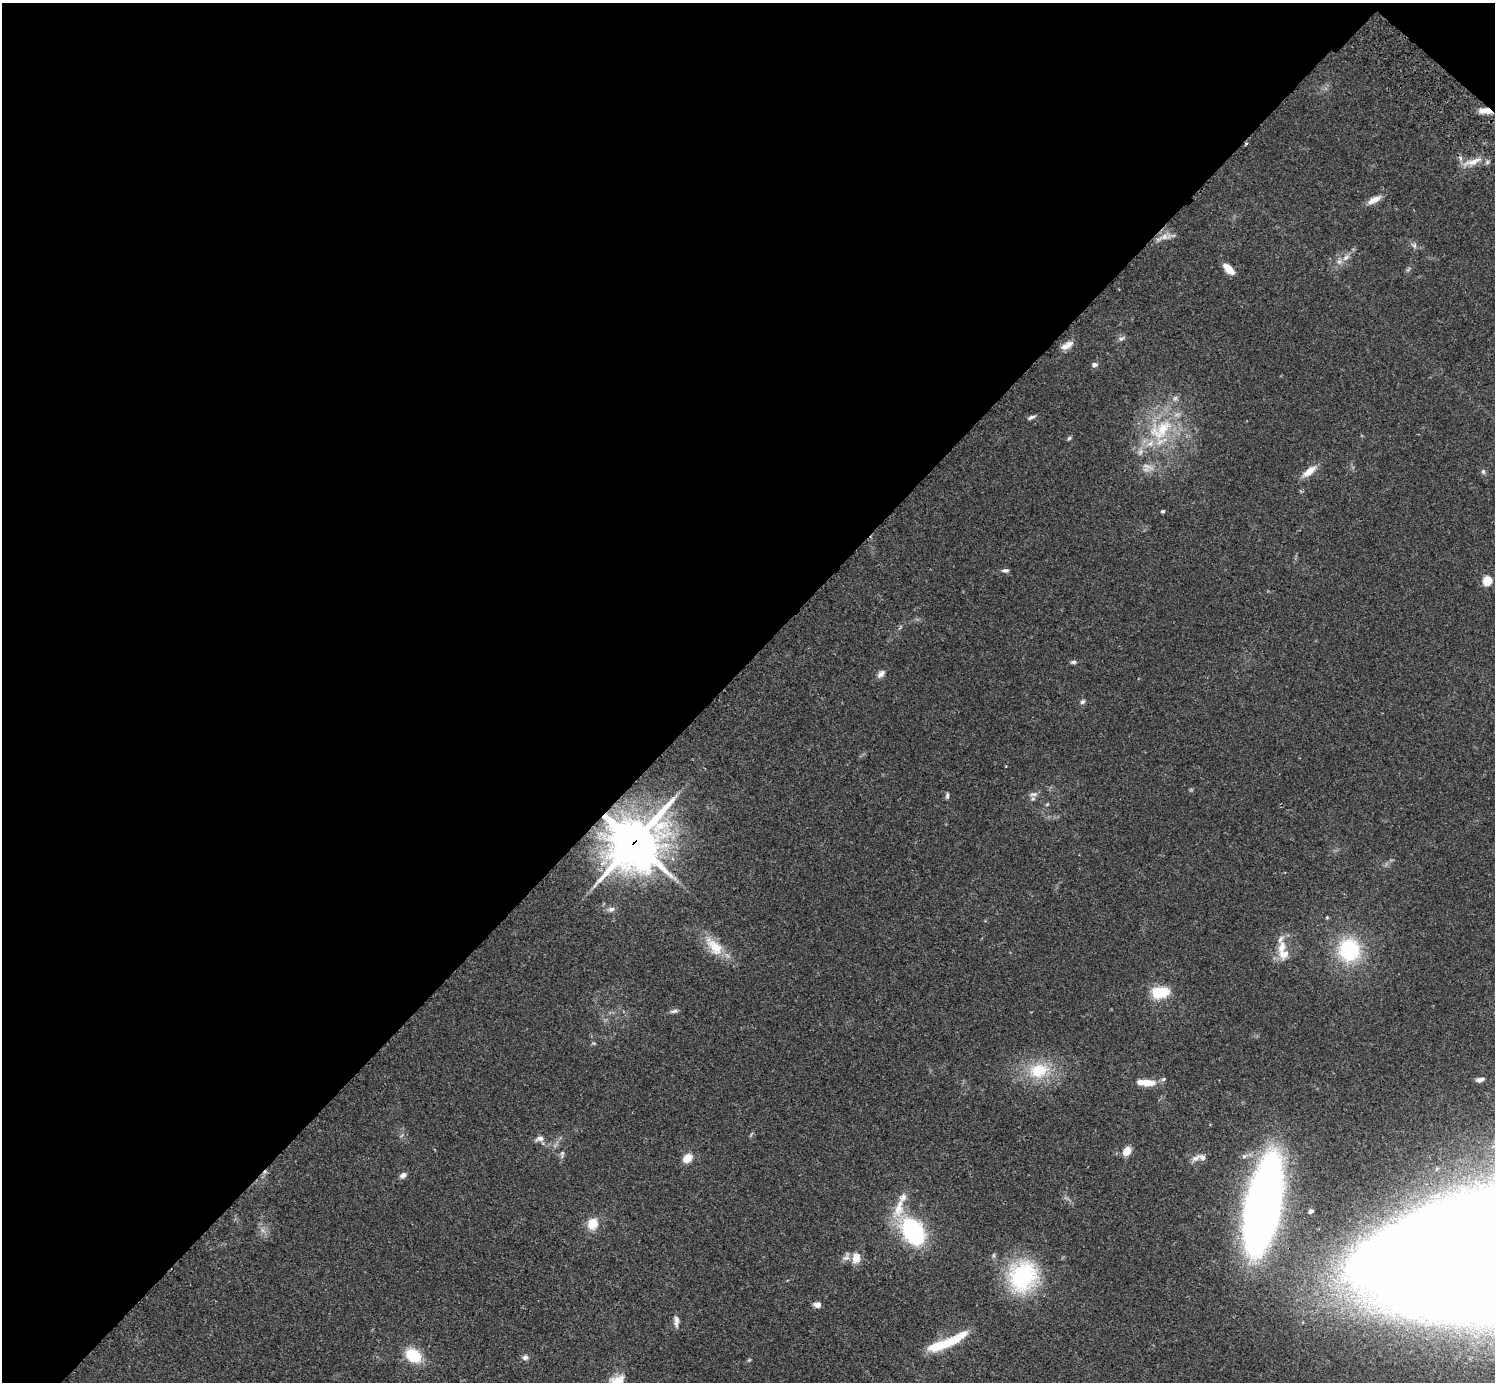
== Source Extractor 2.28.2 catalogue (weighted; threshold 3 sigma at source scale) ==
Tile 2 of 4 x 4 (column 2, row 1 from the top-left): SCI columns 1539-3031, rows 4485-5864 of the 6059 x 6069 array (HDU 1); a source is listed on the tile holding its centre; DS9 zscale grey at full resolution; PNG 1497 x 1384 px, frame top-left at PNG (2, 3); no overlay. Shown black and unused: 48% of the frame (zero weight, under 2 of 3 exposures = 3% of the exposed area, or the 3 px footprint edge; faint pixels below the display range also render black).
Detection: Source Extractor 2.28.2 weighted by HDU 2 'WHT'; one run over the whole footprint, this tile lists its part. Background 0.109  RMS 0.0064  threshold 0.0288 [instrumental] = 3 sigma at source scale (4.5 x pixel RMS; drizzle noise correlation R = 1.50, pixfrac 1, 0.05/0.05 arcsec/px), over >= 5 px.
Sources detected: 66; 1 inside a brighter object's white glare — not listed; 9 inside a brighter listed object's ellipse — not listed separately; the other 56 listed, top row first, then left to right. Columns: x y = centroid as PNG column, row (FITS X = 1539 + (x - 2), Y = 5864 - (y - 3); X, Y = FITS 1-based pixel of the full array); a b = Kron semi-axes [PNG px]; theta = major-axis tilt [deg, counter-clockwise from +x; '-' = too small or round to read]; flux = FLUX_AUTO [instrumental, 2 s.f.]
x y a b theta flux
1486 111 15 6 -5 7.4
1246 143 3 3 - 1.3
1474 161 21 7 23 6.9
1374 200 17 7 27 5.6
1164 237 19 8 5 4.9
1414 245 7 5 -44 1.4
1346 258 11 6 42 3.5
1229 269 13 6 -44 8.5
1121 339 9 6 23 1.8
1066 346 14 7 7 3.8
1094 365 7 6 - 2.1
1031 417 10 5 20 1.8
1161 430 42 25 37 44
1069 438 6 5 - 1
1146 466 17 7 -19 4.6
1309 471 21 8 38 7.1
1483 472 7 5 -69 1.2
1163 511 5 4 - 0.87
1005 570 9 5 -2 1.6
1487 580 5 5 - 29
1073 662 8 5 7 1.3
881 674 11 7 48 2.7
1082 702 7 5 43 1.5
1033 794 12 6 5 2.5
947 795 8 4 89 1.3
634 842 20 17 49 2300
611 909 10 7 19 2.3
1327 917 4 4 - 0.7
714 947 32 15 -47 15
1282 947 20 11 79 10
1349 950 21 20 - 55
1163 992 14 11 32 15
674 1011 11 5 13 1.8
1038 1070 22 16 11 25
1480 1080 12 6 11 2.8
1148 1083 16 8 0 9.2
539 1139 12 7 15 2.8
1127 1151 10 8 52 6.6
562 1154 12 5 90 1.8
687 1158 10 8 42 7.1
1196 1158 16 7 29 3.5
403 1175 8 6 36 2.9
1263 1206 61 21 79 680
899 1208 33 14 73 16
1311 1211 7 5 27 2.2
592 1224 10 9 - 13
913 1231 26 16 -58 86
1494 1254 179 71 10 5800
856 1258 15 11 89 6.8
1023 1276 29 25 65 77
817 1305 7 6 - 3.7
676 1321 15 6 88 3.1
944 1344 43 11 17 24
413 1355 14 10 -33 26
525 1357 8 7 - 2.2
749 1360 5 5 - 0.7
Overlapping masked pixels (flux is a lower limit): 3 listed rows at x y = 1486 111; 1246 143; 634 842
Isophote crosses this tile's border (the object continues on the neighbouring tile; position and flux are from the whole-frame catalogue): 1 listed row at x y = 1494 1254